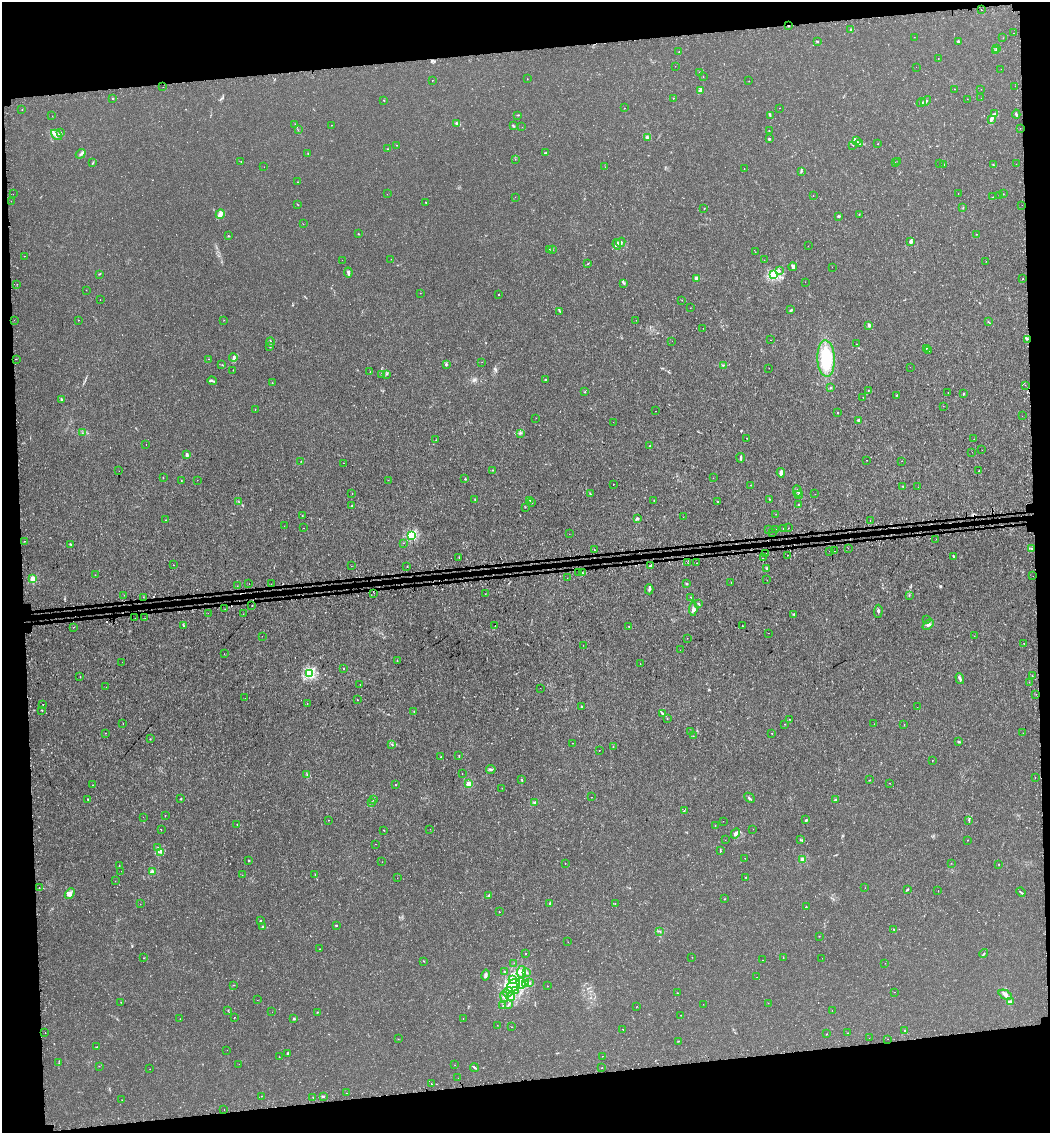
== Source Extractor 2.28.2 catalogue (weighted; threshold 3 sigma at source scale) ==
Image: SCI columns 82-4273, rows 52-4572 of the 4397 x 4623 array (HDU 1 of 3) = the unmasked area's bounding box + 8 px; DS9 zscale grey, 4 x 4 block average (1 PNG px = mean of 4 x 4 image px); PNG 1052 x 1135 px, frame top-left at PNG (2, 2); each listed source drawn as its Kron ellipse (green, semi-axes under 4 px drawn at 4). Shown black and unused: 14% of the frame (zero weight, under 3 of 4 exposures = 7% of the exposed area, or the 3 px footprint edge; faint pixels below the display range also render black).
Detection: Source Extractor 2.28.2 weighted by HDU 2 'WHT'. Background 0.00133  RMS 8.8e-04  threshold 0.00394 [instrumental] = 3 sigma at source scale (4.5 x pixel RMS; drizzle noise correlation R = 1.50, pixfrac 1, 0.0396/0.0396 arcsec/px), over >= 5 px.
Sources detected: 552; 5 too faint to see at this stretch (4 x 4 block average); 21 cosmic-ray / hot-pixel residue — neither listed nor drawn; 11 coinciding with a brighter row at this scale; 18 inside a brighter listed object's ellipse — not listed separately; the other 497 listed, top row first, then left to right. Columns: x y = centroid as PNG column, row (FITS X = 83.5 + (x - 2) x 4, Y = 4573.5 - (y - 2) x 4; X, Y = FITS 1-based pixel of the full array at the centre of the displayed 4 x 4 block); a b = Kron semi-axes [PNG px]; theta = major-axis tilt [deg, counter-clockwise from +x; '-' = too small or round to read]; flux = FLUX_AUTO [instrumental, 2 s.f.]
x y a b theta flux
981 10 2 2 - 0.36
788 26 2 2 - 0.91
850 30 3 2 - 0.45
1014 33 2 2 - 0.38
914 37 2 2 - 0.15
1003 38 2 2 - 0.13
817 41 3 2 - 0.61
958 42 4 2 - 0.68
997 48 4 2 - 0.51
995 50 2 2 - 0.17
679 52 2 2 - 0.26
938 58 2 2 - 0.14
675 66 2 2 - 0.092
916 67 2 2 - 0.064
1001 69 2 2 - 0.078
699 72 2 2 - 0.16
703 77 2 2 - 0.12
527 79 2 2 - 0.19
432 80 2 2 - 0.13
749 81 2 2 - 0.085
1015 86 2 2 - 0.11
163 87 2 2 - 0.13
954 89 2 2 - 0.12
981 89 2 2 - 0.13
700 90 4 2 - 1.3
113 98 2 2 - 0.37
674 98 2 2 - 0.18
981 98 2 2 - 0.13
967 99 2 2 - 0.15
384 100 2 2 - 0.45
926 101 5 2 - 1
921 103 4 2 - 0.57
625 108 2 2 - 0.16
779 108 2 2 - 0.12
22 110 2 2 - 0.13
994 114 4 2 - 1
1016 114 4 2 - 0.79
517 115 3 2 - 0.28
770 115 3 2 - 0.25
52 116 2 2 - 0.43
992 119 4 2 - 1
295 124 2 2 - 0.18
457 124 3 2 - 2
331 125 2 2 - 0.17
514 126 3 2 - 0.44
522 127 2 2 - 0.097
1020 128 2 2 - 0.15
298 130 2 2 - 0.14
769 131 2 2 - 0.23
61 133 4 3 - 0.95
56 135 6 4 -41 2.5
647 137 4 2 - 0.66
769 139 3 2 - 0.51
856 141 4 2 - 0.73
859 144 2 2 - 0.32
878 144 2 2 - 0.47
396 145 2 2 - 0.16
853 145 3 2 - 0.19
387 149 2 2 - 0.23
308 153 2 2 - 0.34
546 153 2 2 - 0.27
81 154 5 2 - 1.1
515 159 2 2 - 0.097
241 161 2 2 - 0.17
898 161 2 2 - 0.16
93 163 4 2 - 0.48
895 163 2 2 - 0.26
939 164 2 2 - 0.12
1016 164 2 2 - 0.088
944 165 2 2 - 0.14
993 165 2 2 - 0.24
264 167 2 2 - 0.099
605 167 2 2 - 0.11
744 168 2 2 - 0.15
801 172 4 2 - 0.41
297 182 2 2 - 0.16
958 193 2 2 - 0.19
13 194 2 2 - 0.27
387 194 2 2 - 0.094
1003 194 2 2 - 0.15
813 195 2 2 - 0.11
999 195 2 2 - 0.22
515 197 2 2 - 0.084
993 197 2 2 - 0.14
11 201 2 2 - 0.12
426 202 2 2 - 0.26
297 205 2 2 - 0.17
1022 205 2 2 - 0.36
704 208 2 2 - 0.19
963 208 2 2 - 0.2
220 214 5 2 - 5.4
859 214 2 2 - 0.22
839 217 3 2 - 0.39
303 224 2 2 - 0.21
359 234 2 2 - 0.26
976 234 2 2 - 0.21
228 236 2 2 - 0.74
910 241 4 2 - 1.5
621 242 5 3 - 1.1
617 244 5 4 - 1.3
808 246 2 2 - 0.11
549 249 2 2 - 0.17
552 250 2 2 - 0.13
755 252 2 2 - 0.11
25 256 2 2 - 0.13
391 259 2 2 - 0.097
342 260 2 2 - 0.12
764 260 2 2 - 0.13
986 261 2 2 - 0.068
587 264 2 2 - 0.31
793 267 4 3 - 1.7
832 267 2 2 - 0.12
779 271 2 2 - 0.38
348 272 5 2 - 1.5
99 274 3 2 - 0.32
773 275 2 2 - 52
696 278 3 2 - 2.5
1023 278 2 2 - 0.38
805 282 2 2 - 0.1
624 283 3 2 - 0.55
17 284 2 2 - 0.13
86 290 2 2 - 0.11
420 293 2 2 - 0.12
499 295 2 2 - 0.28
100 300 2 2 - 0.26
682 300 2 2 - 0.14
690 308 2 2 - 0.17
791 310 3 2 - 0.53
560 311 2 2 - 0.22
14 320 2 2 - 0.11
79 320 2 2 - 0.67
224 320 2 2 - 0.11
636 320 2 2 - 0.21
988 321 2 2 - 0.18
868 325 4 2 - 0.61
703 328 2 2 - 0.095
1027 339 2 2 - 0.17
770 340 2 2 - 0.11
672 341 2 2 - 0.076
270 342 5 2 - 1
856 344 2 2 - 0.2
270 347 2 2 - 0.4
926 348 2 2 - 0.34
928 351 4 3 - 1.5
233 357 4 2 - 1.1
16 359 2 2 - 0.12
209 359 2 2 - 0.33
826 359 18 9 -88 25
482 362 2 2 - 0.11
446 364 2 2 - 0.33
222 365 2 2 - 0.24
724 365 2 2 - 0.2
910 367 2 2 - 0.062
769 368 2 2 - 0.086
233 370 2 2 - 0.13
370 372 2 2 - 0.15
381 374 2 2 - 0.35
386 374 2 2 - 0.17
545 380 2 2 - 0.41
212 381 5 2 - 0.75
272 383 2 2 - 0.14
1025 385 2 2 - 0.14
830 388 2 2 - 0.31
868 390 2 2 - 0.21
585 392 3 2 - 0.26
948 393 2 2 - 0.13
963 394 2 2 - 0.71
897 395 2 2 - 0.32
863 397 2 2 - 0.22
61 399 3 2 - 0.71
943 406 2 2 - 0.3
255 410 2 2 - 0.14
655 411 2 2 - 0.23
838 413 2 2 - 0.29
1022 416 2 2 - 0.065
536 418 2 2 - 0.098
858 420 2 2 - 2.2
613 422 2 2 - 0.061
82 433 2 2 - 0.18
520 433 2 2 - 0.22
747 438 2 2 - 0.22
974 439 2 2 - 0.072
436 440 2 2 - 0.12
146 444 2 2 - 0.11
650 446 2 2 - 0.2
982 450 2 2 - 0.081
972 452 2 2 - 0.12
187 455 2 2 - 2.1
741 458 5 2 - 0.99
866 460 2 2 - 0.2
301 461 2 2 - 0.13
902 461 2 2 - 0.12
344 463 2 2 - 0.1
493 470 2 2 - 0.29
119 471 2 2 - 0.086
979 471 2 2 - 0.24
781 473 5 2 - 2.2
163 478 2 2 - 0.26
713 478 2 2 - 0.12
465 479 2 2 - 0.58
181 480 2 2 - 0.15
197 480 2 2 - 0.081
388 480 2 2 - 0.13
613 484 2 2 - 0.17
751 485 2 2 - 0.12
903 486 2 2 - 0.25
918 487 2 2 - 0.1
797 491 6 2 -76 0.82
590 493 4 2 - 0.37
352 494 2 2 - 0.13
815 494 2 2 - 0.1
799 495 4 2 - 0.99
475 499 2 2 - 0.22
769 499 2 2 - 0.23
529 500 2 2 - 0.22
654 500 2 2 - 0.2
239 502 4 2 - 0.39
718 502 2 2 - 0.18
532 503 2 2 - 0.21
798 505 2 2 - 0.36
352 506 2 2 - 0.29
525 507 2 2 - 0.2
776 514 2 2 - 0.1
302 515 2 2 - 0.16
683 517 2 2 - 0.11
637 518 3 3 - 0.84
166 520 2 2 - 0.41
870 521 2 2 - 0.23
284 526 2 2 - 0.13
304 528 2 2 - 0.19
788 528 2 2 - 0.099
775 529 2 2 - 0.55
783 529 2 2 - 0.24
769 530 2 2 - 0.07
773 532 2 2 - 0.12
569 534 2 2 - 0.13
411 535 2 2 - 50
936 539 2 2 - 0.2
25 541 2 2 - 0.19
403 543 2 2 - 0.14
71 544 4 2 - 0.56
848 548 2 2 - 0.18
1032 549 2 2 - 0.45
594 550 2 2 - 0.43
830 551 2 2 - 0.61
835 551 2 2 - 0.11
765 553 2 2 - 0.11
787 555 2 2 - 0.82
953 556 2 2 - 1.3
459 557 2 2 - 0.31
763 558 2 2 - 0.36
688 563 2 2 - 0.12
696 563 2 2 - 0.21
173 565 2 2 - 0.59
351 566 2 2 - 0.24
650 566 2 2 - 0.64
407 567 2 2 - 0.14
766 568 3 2 - 0.32
578 573 2 2 - 0.14
582 573 2 2 - 0.34
95 575 2 2 - 0.12
1033 576 2 2 - 0.096
567 578 2 2 - 0.1
33 579 2 2 - 23
767 580 2 2 - 0.12
731 582 3 2 - 0.15
249 583 2 2 - 0.15
272 584 2 2 - 0.08
687 584 2 2 - 0.34
237 586 2 2 - 0.13
649 589 5 2 - 0.82
374 593 2 2 - 0.059
485 594 2 2 - 0.13
124 595 2 2 - 0.094
909 595 2 2 - 0.3
143 597 2 2 - 0.12
691 597 2 2 - 0.23
699 604 3 2 - 0.38
252 606 2 2 - 0.21
225 609 2 2 - 0.15
693 609 7 2 86 1.1
878 611 6 2 88 0.84
208 613 2 2 - 0.41
243 614 2 2 - 0.17
794 614 3 2 - 0.38
135 618 2 2 - 0.12
145 618 2 2 - 0.12
926 620 2 2 - 0.13
495 625 2 2 - 0.32
928 625 6 4 43 1.4
183 626 2 2 - 0.28
743 626 2 2 - 0.23
73 627 2 2 - 0.13
629 627 3 2 - 0.34
768 633 2 2 - 0.1
262 636 2 2 - 0.12
974 636 2 2 - 0.069
687 638 2 2 - 0.15
1024 643 2 2 - 0.34
583 645 2 2 - 0.065
680 650 2 2 - 0.32
224 654 2 2 - 0.1
397 660 2 2 - 0.17
122 662 2 2 - 0.1
640 664 2 2 - 0.17
343 669 2 2 - 0.32
309 674 2 2 - 68
1032 675 2 2 - 0.2
80 677 2 2 - 0.18
960 679 6 3 -73 1
1029 682 2 2 - 0.1
360 684 2 2 - 0.21
106 687 2 2 - 0.13
540 688 2 2 - 0.1
1036 694 2 2 - 0.088
245 698 2 2 - 0.083
357 700 2 2 - 0.31
307 703 2 2 - 0.13
43 705 2 2 - 0.19
582 706 3 2 - 0.39
917 707 2 2 - 0.076
42 710 2 2 - 0.83
414 711 3 2 - 0.34
663 713 4 2 - 0.59
667 719 2 2 - 0.12
789 719 2 2 - 0.15
123 723 2 2 - 0.19
784 724 2 2 - 0.12
874 724 2 2 - 0.13
904 724 2 2 - 0.15
690 732 2 2 - 0.28
106 733 2 2 - 0.2
772 733 2 2 - 0.15
1023 733 2 2 - 0.17
693 736 2 2 - 0.21
150 739 2 2 - 0.24
959 742 3 2 - 0.69
573 743 2 2 - 0.19
392 744 2 2 - 0.3
613 746 2 2 - 0.18
599 750 2 2 - 0.51
459 755 2 2 - 0.25
441 757 2 2 - 0.16
932 760 2 2 - 0.19
491 769 5 2 - 0.74
462 774 2 2 - 0.19
307 775 2 2 - 0.28
1035 778 2 2 - 0.31
521 779 2 2 - 0.25
870 780 2 2 - 0.21
889 783 2 2 - 0.24
469 784 2 2 - 16
92 785 2 2 - 0.27
395 785 2 2 - 0.21
502 788 2 2 - 0.1
591 797 2 2 - 0.1
749 798 6 2 -45 0.83
88 799 2 2 - 0.29
181 799 2 2 - 0.41
373 799 2 2 - 0.3
836 799 4 2 - 0.72
372 802 2 2 - 0.69
535 803 4 2 - 0.67
684 811 2 2 - 0.22
165 815 2 2 - 0.17
143 817 2 2 - 0.083
328 820 2 2 - 0.11
806 820 4 2 - 0.57
969 820 3 2 - 0.3
723 821 2 2 - 0.11
237 824 2 2 - 0.17
715 826 2 2 - 0.18
430 829 2 2 - 0.1
753 829 2 2 - 0.12
161 830 2 2 - 0.16
383 830 3 2 - 0.21
735 833 5 3 - 1.7
725 840 2 2 - 0.11
801 840 2 2 - 0.37
968 840 2 2 - 0.17
375 844 2 2 - 0.22
158 848 2 2 - 0.48
720 851 3 2 - 0.36
160 852 2 2 - 0.19
745 858 2 2 - 0.12
249 860 2 2 - 0.45
803 860 2 2 - 18
382 862 2 2 - 0.13
565 863 2 2 - 0.21
951 863 2 2 - 0.12
999 864 2 2 - 0.22
119 865 2 2 - 0.16
121 871 2 2 - 0.097
152 872 2 2 - 13
242 875 2 2 - 0.095
315 875 2 2 - 0.24
745 877 2 2 - 0.26
397 878 2 2 - 0.07
115 881 2 2 - 0.081
39 888 2 2 - 0.39
865 888 2 2 - 0.098
907 889 3 2 - 0.65
938 891 2 2 - 0.11
1021 892 5 2 - 0.59
70 894 6 3 50 2.6
489 895 4 2 - 0.73
725 899 2 2 - 0.19
550 903 3 2 - 0.48
615 903 2 2 - 0.13
140 904 2 2 - 0.093
806 907 2 2 - 0.35
499 912 2 2 - 0.13
260 921 2 2 - 0.45
336 925 2 2 - 0.78
262 927 3 2 - 0.68
894 929 2 2 - 0.37
660 931 4 2 - 0.56
819 936 2 2 - 0.17
568 942 2 2 - 0.093
319 949 2 2 - 0.21
525 954 2 2 - 0.16
984 954 5 2 - 0.51
692 957 2 2 - 0.086
144 958 2 2 - 0.23
783 958 2 2 - 0.18
822 958 2 2 - 0.061
762 960 2 2 - 0.21
424 961 2 2 - 0.24
514 963 2 2 - 0.14
885 963 2 2 - 0.099
504 971 2 2 - 0.53
521 972 6 4 81 2.3
527 973 2 2 - 0.27
486 975 5 2 - 1.1
757 977 2 2 - 0.099
513 980 2 2 - 0.41
521 983 5 3 - 2.1
529 983 2 2 - 0.93
525 984 3 2 - 0.37
234 985 2 2 - 0.15
513 986 7 5 40 4.8
547 986 2 2 - 0.15
516 991 4 3 - 1.2
508 992 5 4 - 2.1
895 992 2 2 - 0.11
677 993 2 2 - 0.24
1005 995 7 4 -25 2.2
504 997 5 3 - 1.5
511 997 4 3 - 1.2
257 1000 2 2 - 0.15
1010 1001 3 2 - 0.59
121 1002 2 2 - 0.12
768 1003 2 2 - 0.11
703 1004 2 2 - 0.11
508 1005 3 2 - 0.73
503 1006 2 2 - 0.18
637 1006 2 2 - 0.13
832 1010 2 2 - 0.084
228 1011 3 2 - 0.18
272 1012 2 2 - 0.086
317 1012 2 2 - 0.31
681 1015 2 2 - 0.15
234 1017 2 2 - 0.4
463 1018 2 2 - 0.11
180 1019 2 2 - 0.096
294 1019 3 2 - 0.52
497 1025 2 2 - 0.1
511 1027 2 2 - 0.14
623 1029 2 2 - 0.12
904 1031 3 2 - 0.29
45 1033 2 2 - 0.19
847 1033 2 2 - 0.17
827 1034 2 2 - 0.23
869 1038 2 2 - 0.13
398 1039 2 2 - 0.18
888 1039 2 2 - 0.1
678 1041 2 2 - 0.47
97 1047 2 2 - 0.13
227 1050 2 2 - 0.09
288 1053 3 3 - 0.68
602 1056 2 2 - 0.29
279 1057 2 2 - 0.41
59 1063 2 2 - 0.17
239 1064 2 2 - 0.08
455 1065 2 2 - 0.12
99 1066 2 2 - 0.18
474 1067 4 2 - 0.72
602 1067 2 2 - 0.3
150 1069 2 2 - 0.14
458 1078 2 2 - 0.17
431 1083 2 2 - 0.15
346 1093 2 2 - 0.083
261 1096 2 2 - 0.19
313 1097 2 2 - 0.59
323 1097 2 2 - 0.36
122 1100 2 2 - 0.19
224 1109 2 2 - 0.25
Overlapping masked pixels (flux is a lower limit): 1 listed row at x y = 788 26
Diffuse or blended objects may show on this block-average render without a row.